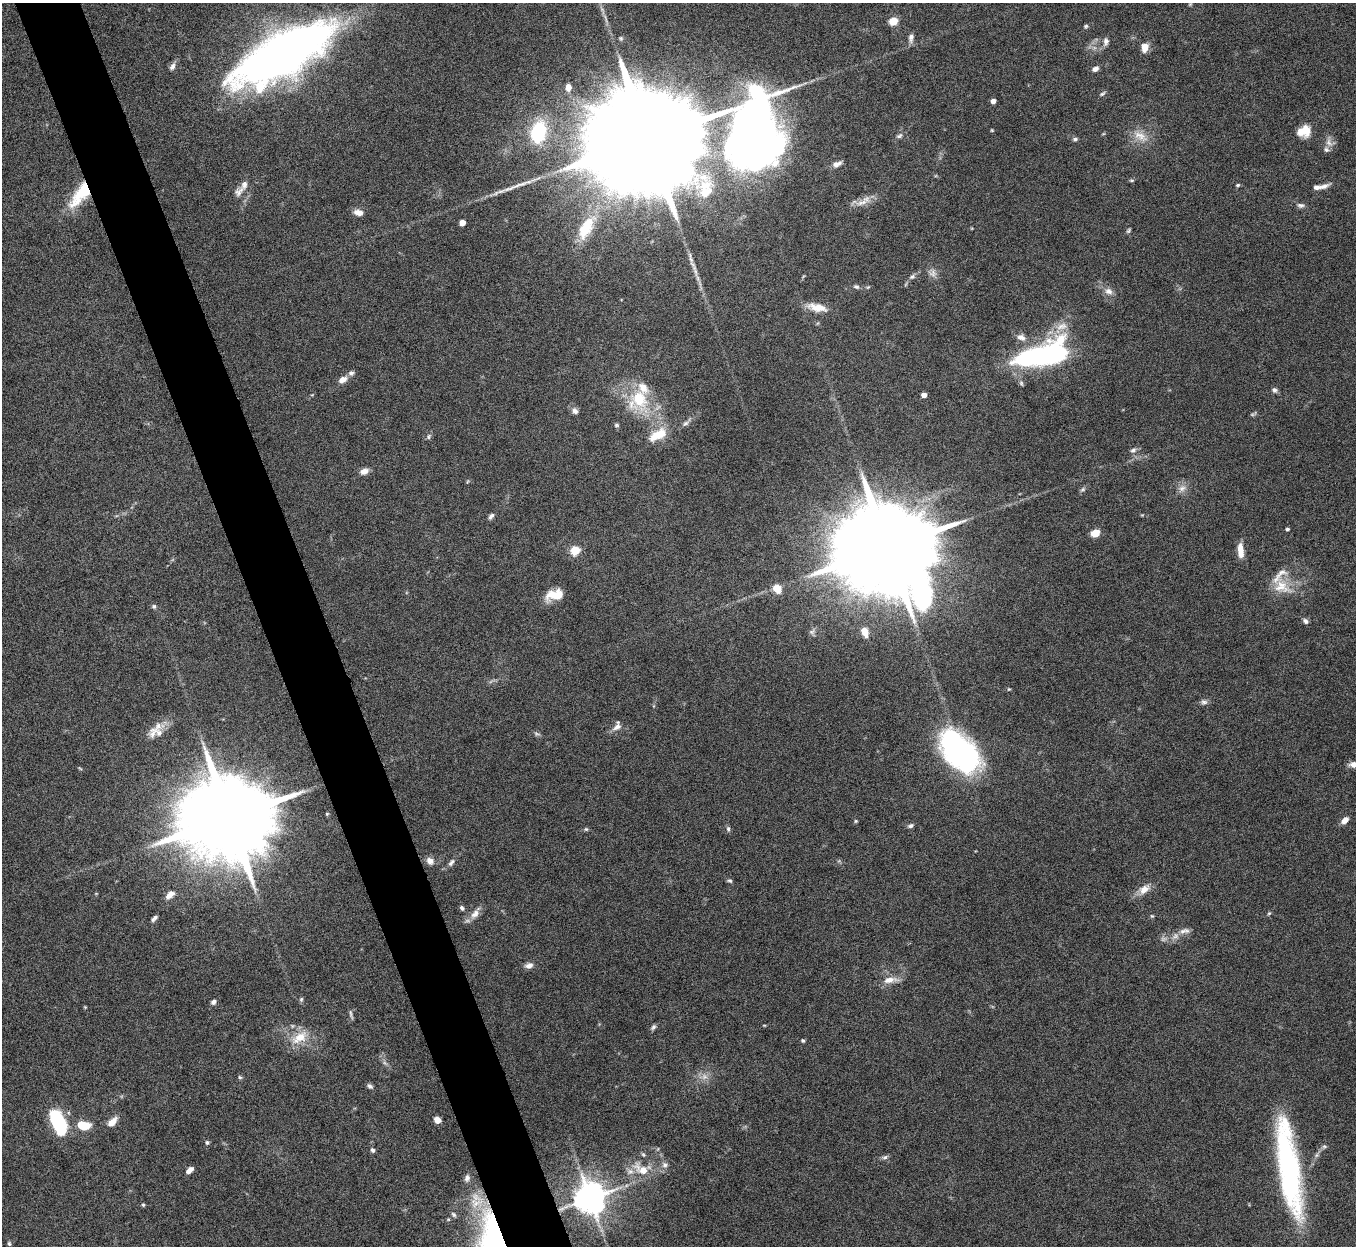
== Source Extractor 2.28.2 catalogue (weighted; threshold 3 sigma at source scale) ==
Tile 11 of 4 x 4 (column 3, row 3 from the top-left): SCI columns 2710-4063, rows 1396-2639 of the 5422 x 5406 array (HDU 1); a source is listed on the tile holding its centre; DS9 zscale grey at full resolution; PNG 1358 x 1248 px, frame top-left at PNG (2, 3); no overlay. Shown black and unused: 5% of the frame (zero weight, under 8 of 15 exposures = <1% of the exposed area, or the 3 px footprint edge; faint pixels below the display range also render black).
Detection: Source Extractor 2.28.2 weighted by HDU 2 'WHT'; one run over the whole footprint, this tile lists its part. Background 0.162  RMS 0.0048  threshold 0.0197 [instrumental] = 3 sigma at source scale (4.09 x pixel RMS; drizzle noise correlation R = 1.36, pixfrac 0.8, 0.05/0.05 arcsec/px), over >= 5 px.
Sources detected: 136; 5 too faint to see at this stretch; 2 inside a brighter object's white glare — not listed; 8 inside a brighter listed object's ellipse — not listed separately; the other 121 listed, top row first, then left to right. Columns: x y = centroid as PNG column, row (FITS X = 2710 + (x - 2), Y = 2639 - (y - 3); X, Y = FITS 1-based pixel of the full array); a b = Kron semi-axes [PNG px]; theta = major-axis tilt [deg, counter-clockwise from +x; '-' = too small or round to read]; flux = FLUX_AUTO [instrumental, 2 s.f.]
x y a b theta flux
894 21 5 5 - 16
1086 26 6 5 - 0.72
911 37 12 6 83 1.9
621 38 6 5 - 0.7
1106 41 12 7 78 1.9
1145 47 10 7 79 3.9
287 54 94 34 28 350
172 66 11 6 62 1.7
1095 69 8 5 23 1.7
568 87 8 6 88 2.6
1102 94 8 5 29 0.88
993 101 4 4 - 2.4
992 130 4 4 - 0.41
1304 131 14 12 23 6.8
538 132 25 17 75 26
754 133 94 61 55 370
899 136 9 6 29 1.3
1140 136 23 11 -31 6
647 139 42 20 17 31000
1075 139 6 5 - 0.91
1329 142 12 8 -63 2.7
837 164 11 7 24 2.2
1132 180 6 3 0 0.51
1238 185 5 4 - 0.64
1324 186 16 6 22 2.4
239 192 18 9 49 2.9
80 194 36 14 54 18
862 202 25 6 16 4.2
1300 205 10 6 -6 1.4
358 212 11 7 -11 3
462 223 5 4 - 5.8
586 228 35 15 61 15
695 270 24 5 -74 3.7
933 273 10 9 - 2.3
912 277 8 6 27 1.2
856 287 8 6 -20 1
1108 291 12 9 -24 2.7
817 307 26 10 -11 6.6
1062 326 19 10 19 5.5
1021 337 11 7 -21 2.8
1047 355 36 18 8 89
351 373 8 6 16 1.4
343 380 10 7 25 3.3
1275 390 7 6 - 1.3
924 395 4 4 - 3.2
639 399 32 25 -73 23
575 411 8 7 - 1.8
685 423 9 6 31 1.4
616 425 7 5 -15 0.76
658 435 21 10 28 11
429 436 8 5 72 0.91
1133 450 8 6 35 1.4
364 471 11 7 21 2.5
1182 488 10 8 27 2.5
1083 489 7 5 19 0.87
491 516 9 5 48 1.3
1287 529 4 3 - 0.83
1095 533 9 7 29 5.6
888 548 28 23 -2 15000
575 551 5 5 - 21
1240 551 17 7 -86 4.9
1282 587 25 18 -25 10
777 589 10 9 - 5.3
555 595 19 10 13 8.6
154 606 6 6 - 0.91
1305 621 8 6 -47 1.3
812 632 9 6 39 1.3
865 632 13 8 -69 4.1
1009 689 5 4 - 0.5
1204 702 10 6 -6 1.4
617 727 13 8 34 2.6
153 732 20 11 59 5.2
960 752 36 22 -46 140
1353 764 8 6 0 2.6
327 814 5 4 - 0.54
229 818 23 19 12 10000
1345 820 10 6 41 2.6
856 821 5 4 - 0.49
911 826 8 5 25 1
586 829 5 5 - 0.66
728 829 7 5 -89 0.89
430 861 9 8 - 2.7
451 863 12 6 50 1.6
730 881 7 4 -17 0.76
1144 889 17 10 35 4.7
170 895 11 6 41 3.3
462 908 7 5 -49 1
1269 913 5 4 - 0.54
475 914 15 9 43 3.7
1152 916 5 4 - 0.51
154 918 8 4 45 1.2
1183 931 11 8 23 2.4
529 966 9 7 13 2.5
890 980 19 8 8 4.8
301 999 7 5 69 0.71
213 1002 7 6 - 1.3
85 1007 4 4 - 0.39
653 1027 8 5 60 1
299 1037 25 13 30 9.3
803 1040 5 5 - 0.64
240 1077 5 4 - 0.64
704 1077 10 8 22 2.7
370 1086 8 5 -43 1.2
437 1120 6 6 - 3
58 1122 21 10 -66 44
112 1122 12 6 46 4.6
83 1125 12 8 -8 10
207 1142 6 5 - 0.84
1324 1146 7 5 6 0.83
372 1150 6 5 - 1
885 1157 10 5 23 1.1
665 1165 8 7 - 1.7
1289 1167 101 19 -81 100
642 1169 23 11 -30 8.5
189 1170 8 5 38 2.6
467 1178 10 7 73 1.7
590 1198 9 9 - 880
476 1203 23 15 17 10
143 1205 5 4 - 0.58
454 1214 8 5 -50 0.97
9 1244 6 4 -63 0.59
Overlapping masked pixels (flux is a lower limit): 2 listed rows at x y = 80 194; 590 1198
Isophote crosses this tile's border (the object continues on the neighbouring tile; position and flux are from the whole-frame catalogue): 1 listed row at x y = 1353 764